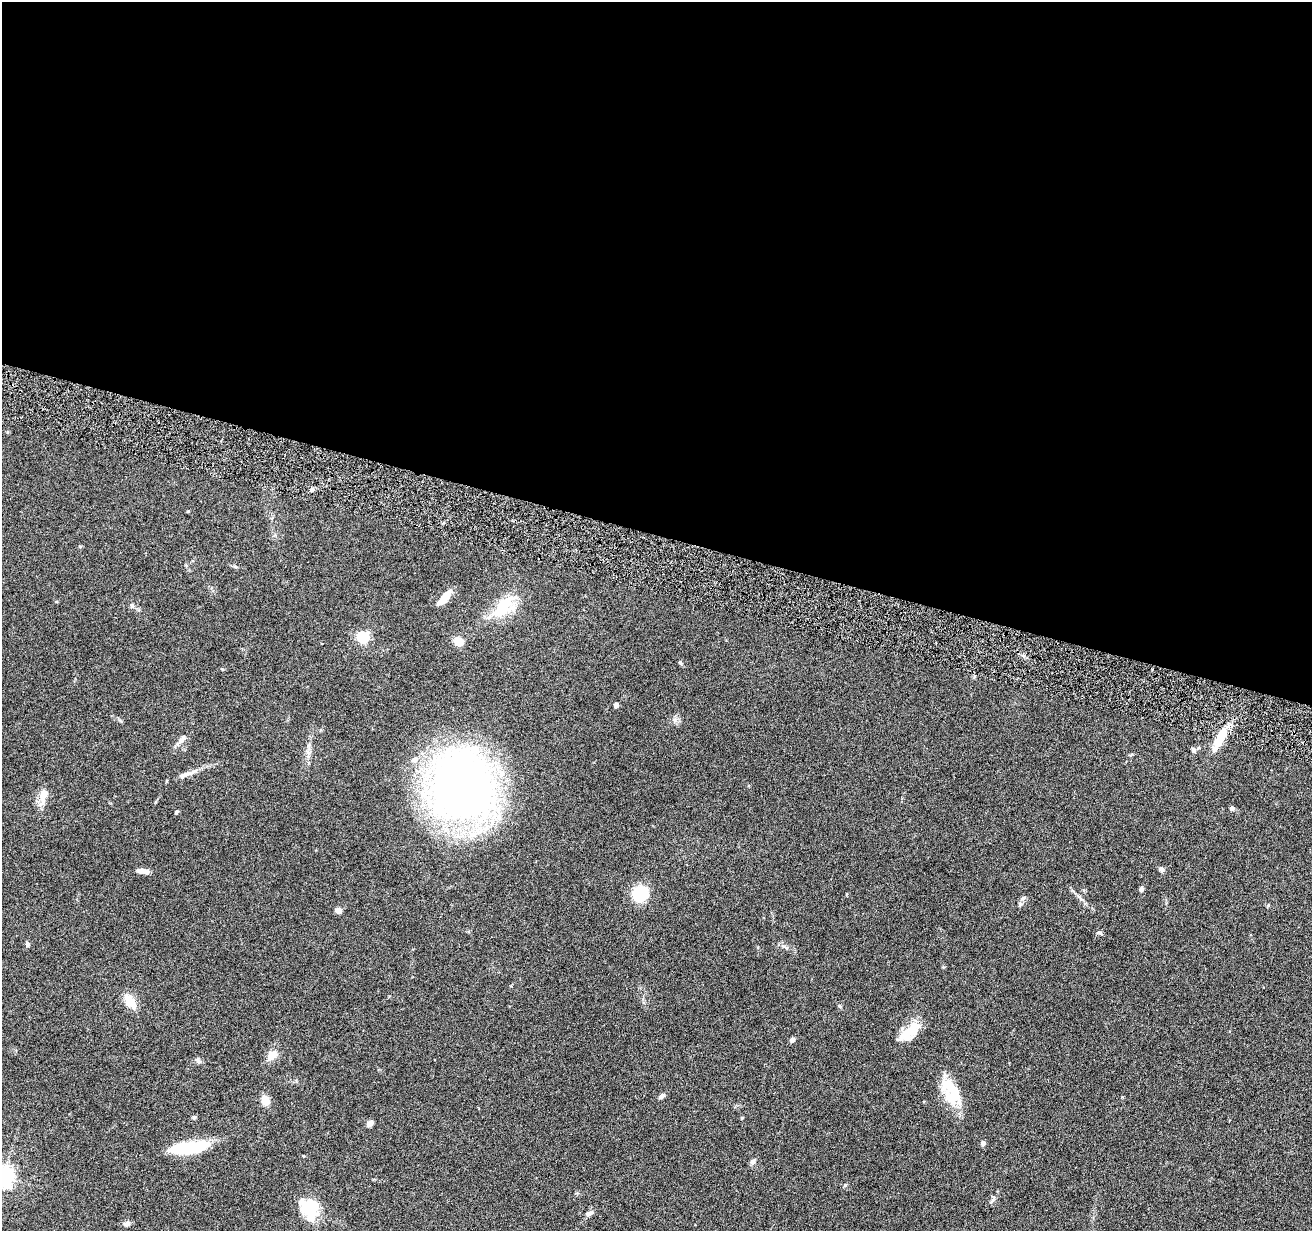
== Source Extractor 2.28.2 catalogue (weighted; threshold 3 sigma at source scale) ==
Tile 3 of 4 x 4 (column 3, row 1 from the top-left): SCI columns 2625-3934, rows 3941-5169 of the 5245 x 5297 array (HDU 1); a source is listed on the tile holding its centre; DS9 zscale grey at full resolution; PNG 1314 x 1233 px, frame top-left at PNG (2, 2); no overlay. Shown black and unused: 43% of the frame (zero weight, under 4 of 8 exposures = <1% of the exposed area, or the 3 px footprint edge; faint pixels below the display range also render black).
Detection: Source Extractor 2.28.2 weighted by HDU 2 'WHT'; one run over the whole footprint, this tile lists its part. Background 0.0769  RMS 0.0044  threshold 0.0181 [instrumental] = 3 sigma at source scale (4.09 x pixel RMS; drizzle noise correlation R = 1.36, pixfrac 0.8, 0.05/0.05 arcsec/px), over >= 5 px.
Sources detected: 51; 1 inside a brighter object's white glare — not listed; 3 inside a brighter listed object's ellipse — not listed separately; the other 47 listed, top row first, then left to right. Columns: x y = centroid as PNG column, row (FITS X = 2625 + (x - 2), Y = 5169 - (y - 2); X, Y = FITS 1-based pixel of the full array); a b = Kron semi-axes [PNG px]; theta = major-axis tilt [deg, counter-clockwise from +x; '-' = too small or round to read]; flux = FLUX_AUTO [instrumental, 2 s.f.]
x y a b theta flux
312 489 5 5 - 0.87
235 567 6 4 -2 0.58
444 598 17 6 50 6.5
132 605 6 5 - 0.8
503 606 32 15 51 17
363 637 5 5 - 50
459 642 13 12 - 3.1
680 663 6 5 - 0.59
616 705 6 5 - 0.86
675 720 7 6 - 1.2
1221 735 40 11 63 9.5
182 739 16 6 42 2.3
1194 750 8 5 -59 0.88
414 760 10 7 34 1.8
184 775 39 6 22 3.8
461 787 56 54 82 310
43 797 24 8 84 4.1
1232 809 6 5 - 0.88
177 812 5 4 - 0.52
1161 870 8 5 -58 1
141 871 10 6 -10 2.1
1141 889 6 5 - 1
640 894 8 8 - 37
1023 898 9 4 27 0.87
1020 904 7 6 - 0.94
338 910 5 5 - 2.8
1099 933 8 5 -14 0.83
27 944 6 5 - 1.1
130 1001 15 8 -53 7.3
908 1032 35 12 37 8.5
792 1040 5 5 - 1.3
272 1055 13 9 38 4.1
198 1060 10 6 -50 1.1
954 1090 41 17 -42 11
662 1096 8 5 35 1.1
265 1100 9 7 -74 5.3
194 1117 5 5 - 0.54
370 1123 6 4 41 2.8
983 1143 5 5 - 1.4
190 1148 40 11 8 23
753 1161 9 6 45 1.1
4 1176 7 6 - 220
845 1185 5 4 - 0.54
992 1200 8 3 59 0.69
309 1209 24 18 -64 16
589 1213 8 5 26 1.9
127 1224 8 7 - 1.6
Isophote crosses this tile's border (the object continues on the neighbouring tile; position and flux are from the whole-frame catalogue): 1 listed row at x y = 4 1176
Unlisted compact peaks at least as high as the median listed source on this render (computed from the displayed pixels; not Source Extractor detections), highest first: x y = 840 1006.